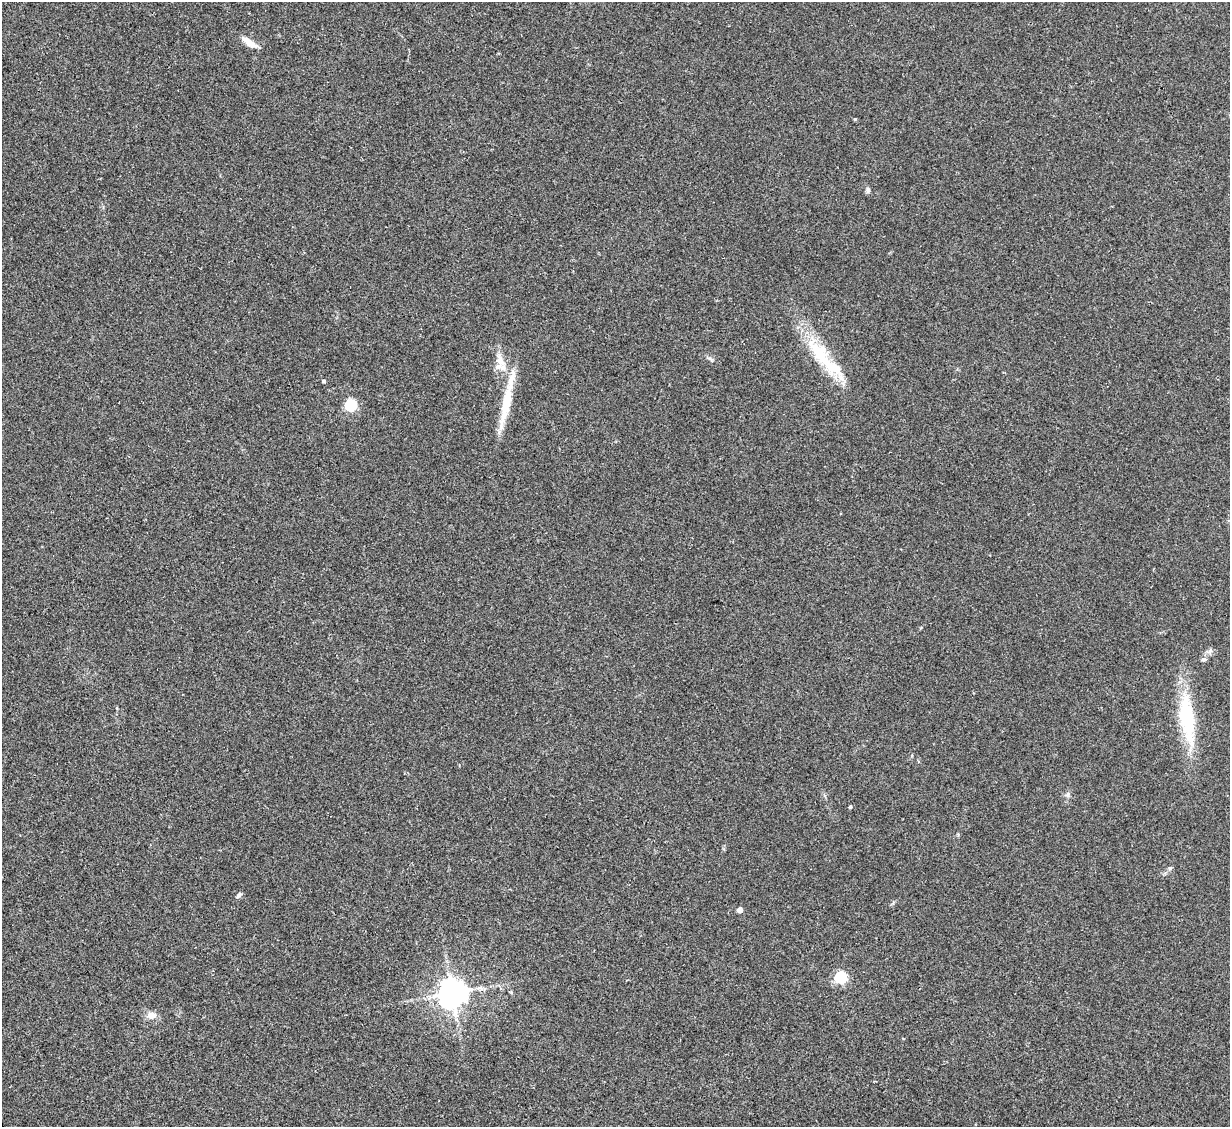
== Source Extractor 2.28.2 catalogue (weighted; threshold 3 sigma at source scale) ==
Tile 7 of 4 x 4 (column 3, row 2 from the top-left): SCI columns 2455-3682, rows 2502-3626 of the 4909 x 4890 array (HDU 1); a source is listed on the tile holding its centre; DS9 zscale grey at full resolution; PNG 1232 x 1129 px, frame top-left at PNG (2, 2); no overlay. Shown black and unused: <1% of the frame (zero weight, under 2 of 3 exposures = <1% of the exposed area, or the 3 px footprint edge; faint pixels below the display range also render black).
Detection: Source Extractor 2.28.2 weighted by HDU 2 'WHT'; one run over the whole footprint, this tile lists its part. Background 0.0784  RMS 0.0093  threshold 0.0417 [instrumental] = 3 sigma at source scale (4.5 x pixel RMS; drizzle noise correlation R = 1.50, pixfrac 1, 0.05/0.05 arcsec/px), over >= 5 px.
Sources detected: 19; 1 inside a brighter object's white glare — not listed; the other 18 listed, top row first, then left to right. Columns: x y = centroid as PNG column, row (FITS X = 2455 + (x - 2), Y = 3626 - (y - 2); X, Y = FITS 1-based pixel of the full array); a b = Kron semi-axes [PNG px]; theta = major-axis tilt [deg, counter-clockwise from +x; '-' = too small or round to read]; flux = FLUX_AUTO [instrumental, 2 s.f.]
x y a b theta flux
249 42 22 7 -34 9.3
855 119 4 3 - 0.81
868 190 7 6 - 2.5
821 355 62 17 -55 52
500 360 17 10 -69 12
324 381 4 3 - 2.2
506 404 60 10 79 32
351 405 5 5 - 100
1203 660 7 5 1 1.8
1187 719 53 15 -83 70
1068 795 7 6 - 2.4
850 807 4 4 - 1.4
1170 868 5 5 - 1.5
239 895 8 5 52 2.1
740 910 4 4 - 8
840 977 5 5 - 120
452 993 9 9 - 1100
152 1015 11 9 2 6.9